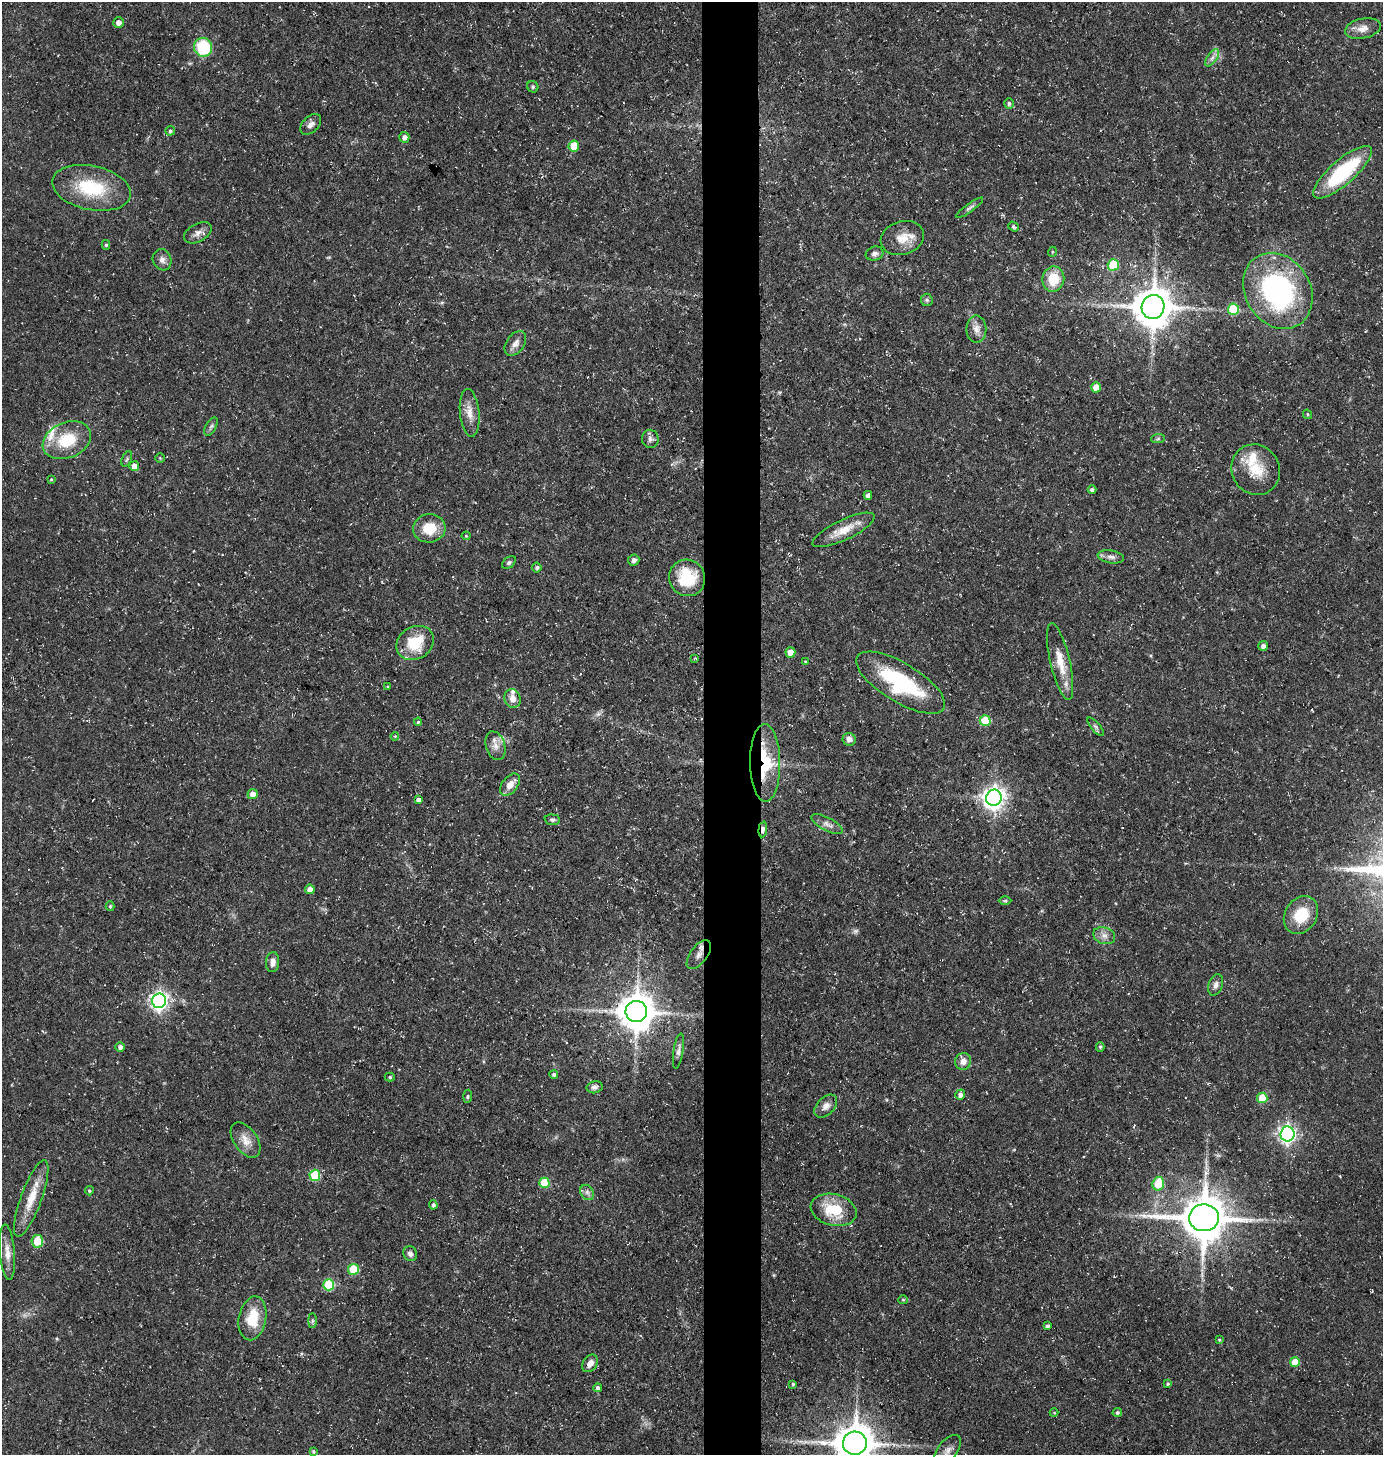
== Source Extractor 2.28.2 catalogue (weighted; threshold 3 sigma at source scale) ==
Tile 5 of 3 x 3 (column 2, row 2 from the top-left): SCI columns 1482-2862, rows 1455-2907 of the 4388 x 4361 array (HDU 1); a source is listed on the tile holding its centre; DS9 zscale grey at full resolution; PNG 1385 x 1457 px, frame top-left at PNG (2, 2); each listed source drawn as its Kron ellipse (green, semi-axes under 4 px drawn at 4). Shown black and unused: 4% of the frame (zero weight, under 3 of 5 exposures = <1% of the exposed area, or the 3 px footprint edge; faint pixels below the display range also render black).
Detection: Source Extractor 2.28.2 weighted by HDU 2 'WHT'; one run over the whole footprint, this tile lists its part. Background 0.15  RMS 0.0054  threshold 0.0244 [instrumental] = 3 sigma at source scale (4.5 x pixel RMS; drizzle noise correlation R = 1.50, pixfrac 1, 0.05/0.05 arcsec/px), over >= 5 px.
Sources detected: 130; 1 too faint to see at this stretch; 1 long thin detection or spike segment (spike, bleed or trail) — neither listed nor drawn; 3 inside a brighter listed object's ellipse — not listed separately; the other 125 listed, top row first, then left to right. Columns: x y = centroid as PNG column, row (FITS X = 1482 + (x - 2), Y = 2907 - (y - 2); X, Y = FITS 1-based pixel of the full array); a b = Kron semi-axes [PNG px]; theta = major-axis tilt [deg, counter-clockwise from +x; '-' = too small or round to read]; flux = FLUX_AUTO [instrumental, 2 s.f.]
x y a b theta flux
118 23 5 5 - 2.3
1363 28 18 10 12 5.1
203 47 9 9 - 30
1212 58 10 5 54 2.1
533 87 6 5 - 0.98
1009 103 5 4 - 1.2
311 124 12 8 44 2.9
170 131 5 4 - 0.95
404 137 5 5 - 2.7
574 146 5 5 - 12
1342 172 37 12 41 45
91 188 40 22 -12 31
970 208 16 4 36 1.6
1014 227 6 4 -38 1.1
198 233 15 9 28 3.5
902 238 22 16 18 9.4
106 245 5 4 - 0.83
1052 252 5 3 - 0.57
875 254 9 7 17 1.9
162 260 11 9 -71 2.9
1113 265 5 5 - 21
1053 279 13 11 82 14
1278 291 40 32 -57 110
927 300 6 6 - 1.1
1153 307 12 11 - 1600
1233 309 5 5 - 33
976 329 13 10 -89 4
515 343 14 9 55 3.9
1096 387 5 5 - 6.5
470 413 24 9 -84 6.2
1307 414 5 4 - 0.63
211 427 10 5 61 1.4
650 439 9 8 - 2.1
1158 439 7 4 2 0.91
67 440 25 17 23 21
160 458 4 4 - 0.52
127 459 8 5 69 1
134 466 5 5 - 5.4
1256 470 26 24 -63 17
51 479 4 3 - 0.65
1092 490 4 4 - 1.3
868 495 4 4 - 2.1
429 528 16 14 5 13
844 530 34 10 25 9.6
466 536 4 4 - 0.53
1111 557 13 6 -9 2.5
634 560 6 5 - 2.3
509 562 8 5 38 1.1
537 567 5 4 - 1.2
687 578 18 18 - 23
415 643 20 16 32 18
1263 646 5 5 - 2
790 652 5 5 - 8.1
695 658 4 3 - 0.46
1060 661 39 9 -77 11
805 662 4 3 - 0.73
900 683 50 19 -31 54
388 687 4 4 - 0.63
513 699 9 8 - 4.2
985 721 5 5 - 21
418 722 4 4 - 0.77
1096 727 11 4 -49 1.4
395 736 4 3 - 0.48
849 739 6 6 - 2.4
495 746 15 9 -72 4.5
765 763 39 15 -89 28
510 785 13 7 52 5.3
253 794 5 5 - 3.7
994 798 8 8 - 380
418 800 4 4 - 2.1
552 820 8 5 -5 1.4
827 824 17 6 -27 3.3
763 829 8 4 84 1.9
310 889 5 4 - 4.5
1005 901 6 4 1 0.79
110 906 5 4 - 0.86
1301 915 20 16 57 17
1104 936 11 8 -18 3.3
699 955 17 8 53 4
273 962 10 6 85 3.1
1216 985 11 7 70 2.2
159 1001 7 7 - 220
636 1012 10 10 - 1300
120 1047 4 4 - 2.2
1100 1047 5 4 - 0.8
678 1051 18 5 82 2.3
963 1061 8 8 - 3.6
554 1075 4 4 - 1.2
390 1077 5 4 - 0.7
594 1087 8 6 13 1.8
960 1095 5 5 - 2.4
468 1096 7 4 85 0.88
1262 1098 5 5 - 15
826 1106 14 8 46 3.4
1287 1134 7 7 - 200
246 1140 20 11 -55 6.5
315 1175 5 5 - 30
544 1183 5 5 - 17
1158 1184 7 5 72 16
89 1191 4 4 - 0.91
587 1192 8 6 -57 1.9
31 1198 40 10 70 13
433 1205 4 4 - 1.4
834 1210 23 15 -14 19
1204 1218 15 13 -1 2000
37 1241 6 6 - 14
7 1252 28 7 -85 5.7
410 1254 7 6 - 2.3
354 1269 5 5 - 21
329 1285 5 5 - 31
903 1300 5 4 - 0.73
252 1318 22 13 79 16
312 1320 7 4 -90 1
1047 1326 4 3 - 1.4
1219 1340 3 3 - 0.62
1295 1362 5 5 - 8.9
590 1363 9 7 56 3.8
793 1384 3 3 - 0.77
1168 1384 4 4 - 0.76
598 1388 4 4 - 1.9
1054 1413 4 4 - 0.51
1117 1413 4 4 - 1.1
855 1443 12 11 - 1500
313 1451 4 3 - 0.83
947 1451 18 9 53 4.2
Overlapping masked pixels (flux is a lower limit): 3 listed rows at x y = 765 763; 763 829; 699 955
Isophote crosses this tile's border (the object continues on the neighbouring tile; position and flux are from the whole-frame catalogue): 2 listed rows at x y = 855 1443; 947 1451